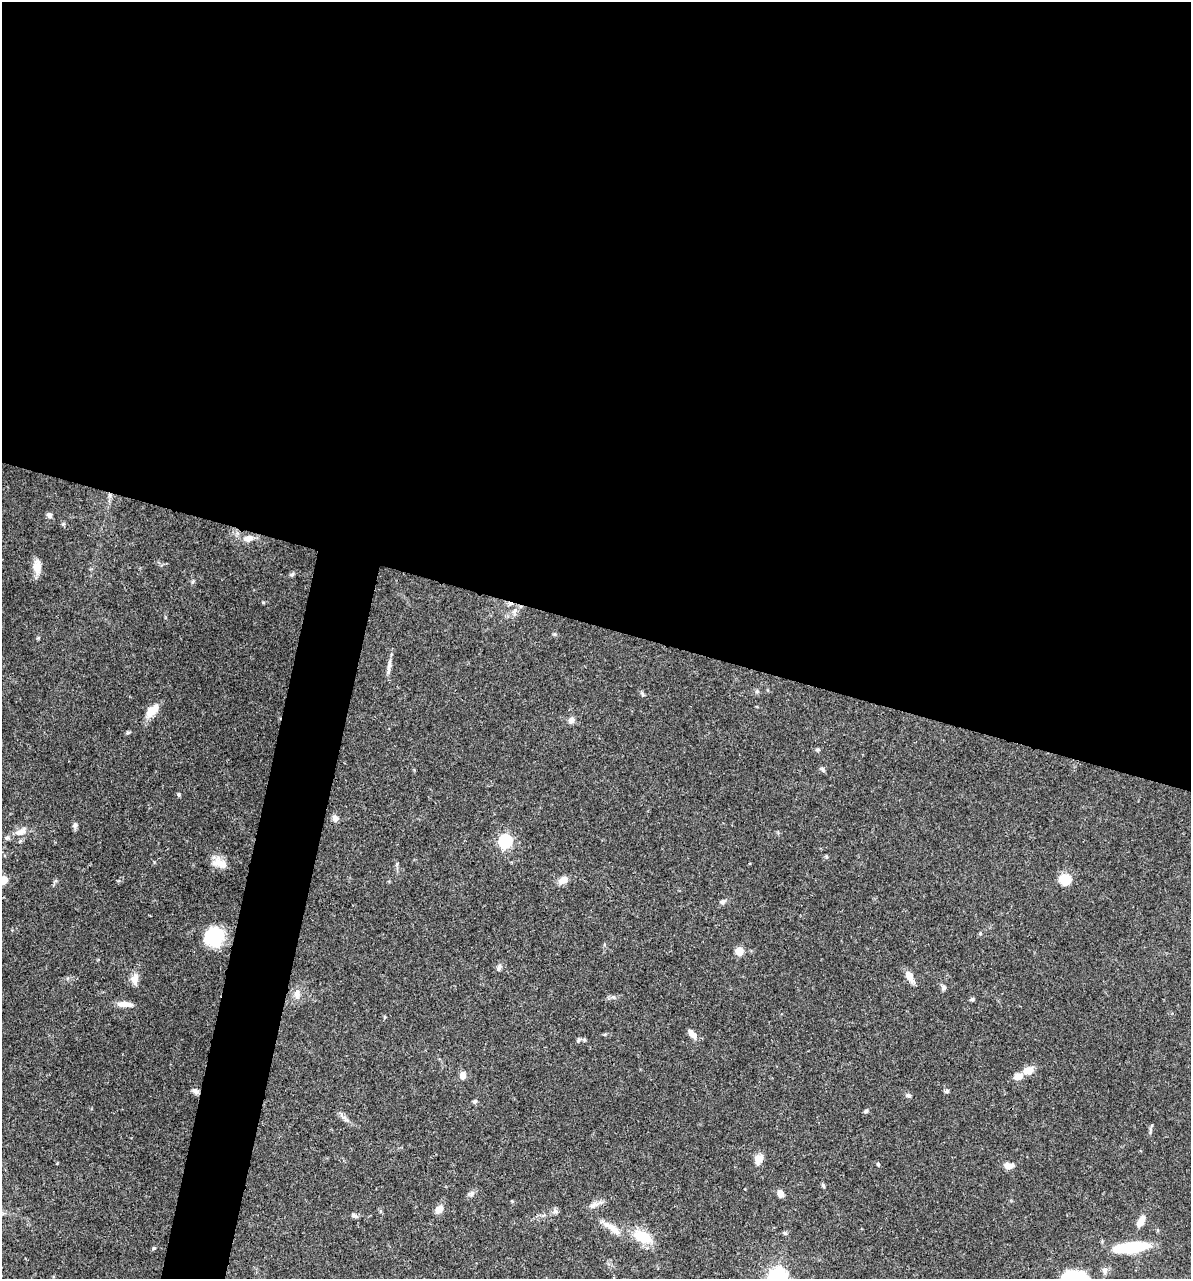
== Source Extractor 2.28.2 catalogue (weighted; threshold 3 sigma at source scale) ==
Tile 3 of 4 x 4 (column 3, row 1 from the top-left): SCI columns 2627-3815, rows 3833-5109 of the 5129 x 5114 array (HDU 1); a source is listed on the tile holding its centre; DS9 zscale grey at full resolution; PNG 1193 x 1281 px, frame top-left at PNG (2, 2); no overlay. Shown black and unused: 52% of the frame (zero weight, under 3 of 4 exposures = <1% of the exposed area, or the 3 px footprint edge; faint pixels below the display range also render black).
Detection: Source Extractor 2.28.2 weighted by HDU 2 'WHT'; one run over the whole footprint, this tile lists its part. Background 0.0744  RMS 0.0033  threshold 0.0147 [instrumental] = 3 sigma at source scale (4.5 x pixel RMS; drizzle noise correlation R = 1.50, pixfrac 1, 0.05/0.05 arcsec/px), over >= 5 px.
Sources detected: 65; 1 inside a brighter object's white glare — not listed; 1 inside a brighter listed object's ellipse — not listed separately; the other 63 listed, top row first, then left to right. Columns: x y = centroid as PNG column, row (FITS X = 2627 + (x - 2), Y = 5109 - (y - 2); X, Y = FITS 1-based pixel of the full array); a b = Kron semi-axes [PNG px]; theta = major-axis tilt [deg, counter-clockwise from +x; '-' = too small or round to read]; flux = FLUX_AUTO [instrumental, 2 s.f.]
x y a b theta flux
49 515 6 6 - 1.1
248 538 12 8 6 2.5
37 567 16 10 -89 3.6
292 574 6 5 - 0.62
263 602 5 3 - 0.35
515 611 8 6 42 1.3
389 666 25 4 82 1.9
757 691 6 4 19 0.48
642 694 7 4 -54 0.54
152 711 19 10 41 4.1
571 720 8 7 - 1.6
128 732 6 4 1 0.45
818 749 5 5 - 0.52
823 770 8 4 -46 0.58
178 795 5 5 - 0.51
335 818 8 7 - 1.2
75 825 8 7 - 0.84
20 832 16 9 22 3
505 841 6 6 - 47
219 862 16 12 -21 4
1065 879 7 7 - 12
4 880 5 5 - 9.2
563 880 11 8 30 2.5
723 901 9 6 32 0.93
980 933 5 3 - 0.31
216 937 23 17 20 13
739 951 5 5 - 9.3
499 968 7 6 - 0.84
910 977 15 7 -59 3.1
135 979 16 9 77 2.2
944 988 7 5 89 0.73
297 994 13 8 83 2.2
972 999 6 5 - 0.6
125 1004 20 6 -5 2.5
692 1034 13 6 -45 2.1
584 1040 5 4 - 0.41
1028 1070 11 8 12 3.8
463 1075 8 6 84 1.9
1018 1076 12 8 18 2.2
195 1091 8 5 -32 1.2
947 1091 6 4 16 0.6
908 1095 8 5 -30 0.75
474 1101 6 5 - 0.59
866 1111 5 5 - 0.49
342 1116 15 3 -45 1
758 1159 11 9 59 2.7
878 1164 4 4 - 0.39
1009 1166 12 8 -1 2
823 1186 6 4 -67 0.49
472 1193 8 6 74 0.96
780 1193 7 6 - 2.4
593 1205 12 7 35 1.7
439 1209 9 8 - 2.6
555 1211 7 4 -70 0.66
354 1215 9 5 -22 0.86
1141 1221 13 6 60 2.9
612 1228 31 8 -36 4.3
785 1233 7 3 -36 0.45
643 1237 27 15 -24 8.2
1131 1247 32 9 7 19
154 1248 5 4 - 0.42
1105 1270 9 7 -81 1.2
777 1277 7 7 - 150
Overlapping masked pixels (flux is a lower limit): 1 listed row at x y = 195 1091
Isophote crosses this tile's border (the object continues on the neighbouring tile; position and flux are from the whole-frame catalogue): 2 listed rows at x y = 4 880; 777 1277
Unlisted compact peaks at least as high as the median listed source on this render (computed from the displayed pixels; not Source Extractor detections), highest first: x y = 38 638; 192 582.